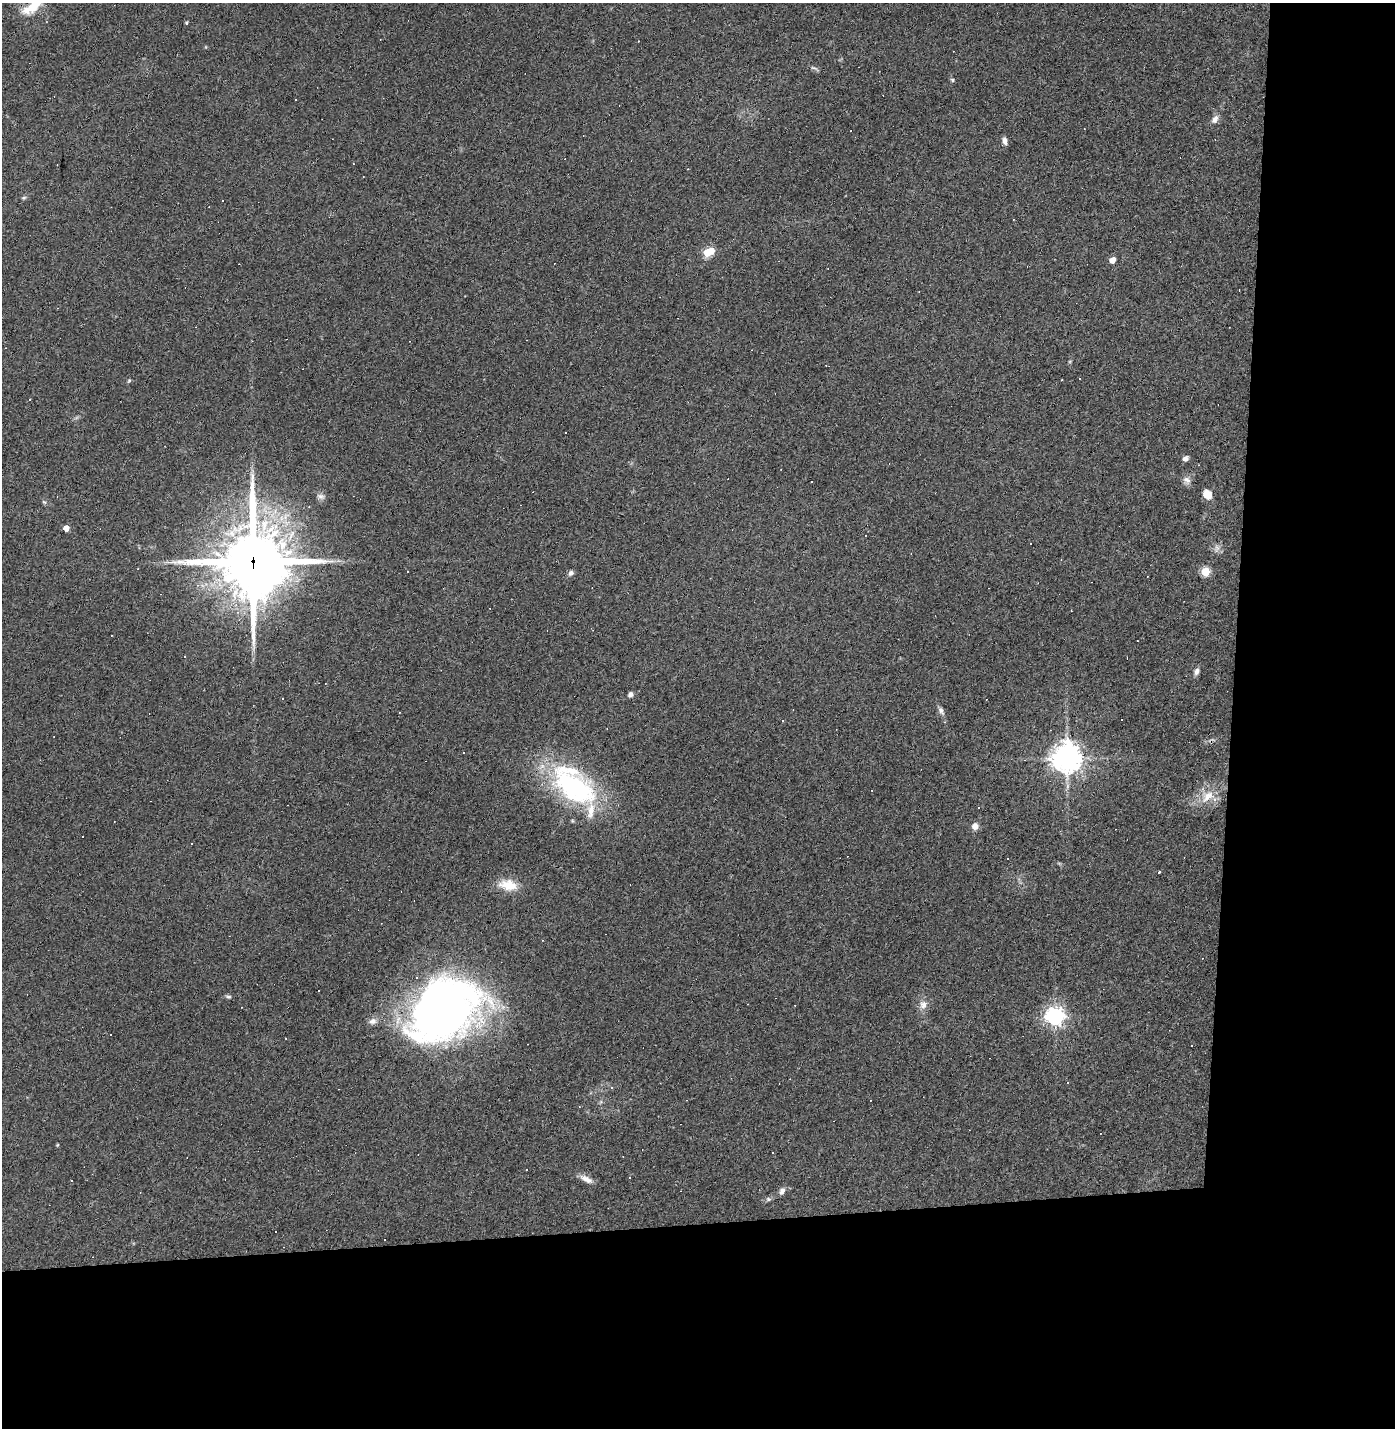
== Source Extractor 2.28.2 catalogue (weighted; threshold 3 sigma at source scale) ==
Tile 9 of 3 x 3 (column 3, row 3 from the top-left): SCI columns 2820-4212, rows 1-1426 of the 4242 x 4278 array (HDU 1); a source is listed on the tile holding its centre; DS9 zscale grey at full resolution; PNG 1397 x 1430 px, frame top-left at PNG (2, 3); no overlay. Shown black and unused: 24% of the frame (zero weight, under 3 of 4 exposures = <1% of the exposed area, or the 3 px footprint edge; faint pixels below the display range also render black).
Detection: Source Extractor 2.28.2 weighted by HDU 2 'WHT'; one run over the whole footprint, this tile lists its part. Background 0.0416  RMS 0.005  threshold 0.0224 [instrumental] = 3 sigma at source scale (4.5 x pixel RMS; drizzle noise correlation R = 1.50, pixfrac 1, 0.05/0.05 arcsec/px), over >= 5 px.
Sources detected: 88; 36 cosmic-ray / hot-pixel residue — not listed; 2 inside a brighter listed object's ellipse — not listed separately; the other 50 listed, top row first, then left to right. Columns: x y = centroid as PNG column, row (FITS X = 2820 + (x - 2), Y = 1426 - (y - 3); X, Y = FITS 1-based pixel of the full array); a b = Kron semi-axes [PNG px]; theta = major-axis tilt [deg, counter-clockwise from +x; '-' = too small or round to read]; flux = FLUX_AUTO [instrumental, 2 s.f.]
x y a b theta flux
32 7 29 11 32 11
186 23 3 3 - 0.75
814 68 11 4 -19 1.2
952 80 6 5 - 0.76
1215 119 11 7 58 2.5
1005 141 8 5 -79 2.3
24 198 7 4 9 0.75
708 252 7 5 25 24
1112 260 5 4 - 5.6
129 380 6 5 - 0.62
29 399 3 3 - 0.95
565 432 2 2 - 0.48
1185 459 7 5 38 2
1187 480 11 10 - 2.7
1207 494 9 7 -53 6.9
321 496 12 7 -13 2
44 502 7 4 -44 0.75
66 528 4 4 - 5.3
1217 548 12 7 74 2.4
253 562 26 24 -90 3500
407 571 2 2 - 0.31
1205 572 5 5 - 26
571 573 7 6 - 1.5
185 657 3 3 - 1.1
1197 671 9 6 74 1.9
630 694 6 5 - 1.7
941 711 13 6 -64 1.9
400 712 2 2 - 0.48
783 721 3 3 - 2.2
1067 758 10 9 - 650
574 787 60 33 -33 83
1207 796 24 15 41 11
975 826 8 7 - 3.1
1159 872 3 3 - 6.5
508 885 25 14 -10 10
542 940 3 2 - 0.28
228 997 8 5 -9 0.97
923 1005 12 10 -89 3.7
445 1010 71 53 34 330
1055 1017 7 7 - 260
373 1021 11 8 18 2.5
1068 1082 3 3 - 0.46
57 1145 5 3 - 0.43
772 1152 3 2 - 0.47
526 1170 3 3 - 4.4
629 1177 3 2 - 0.48
586 1179 19 7 -26 3.7
782 1191 11 7 66 2.2
140 1192 3 2 - 0.37
768 1199 7 5 -15 1.1
Overlapping masked pixels (flux is a lower limit): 2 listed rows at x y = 253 562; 445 1010
Isophote crosses this tile's border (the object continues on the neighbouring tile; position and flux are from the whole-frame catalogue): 1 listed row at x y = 32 7